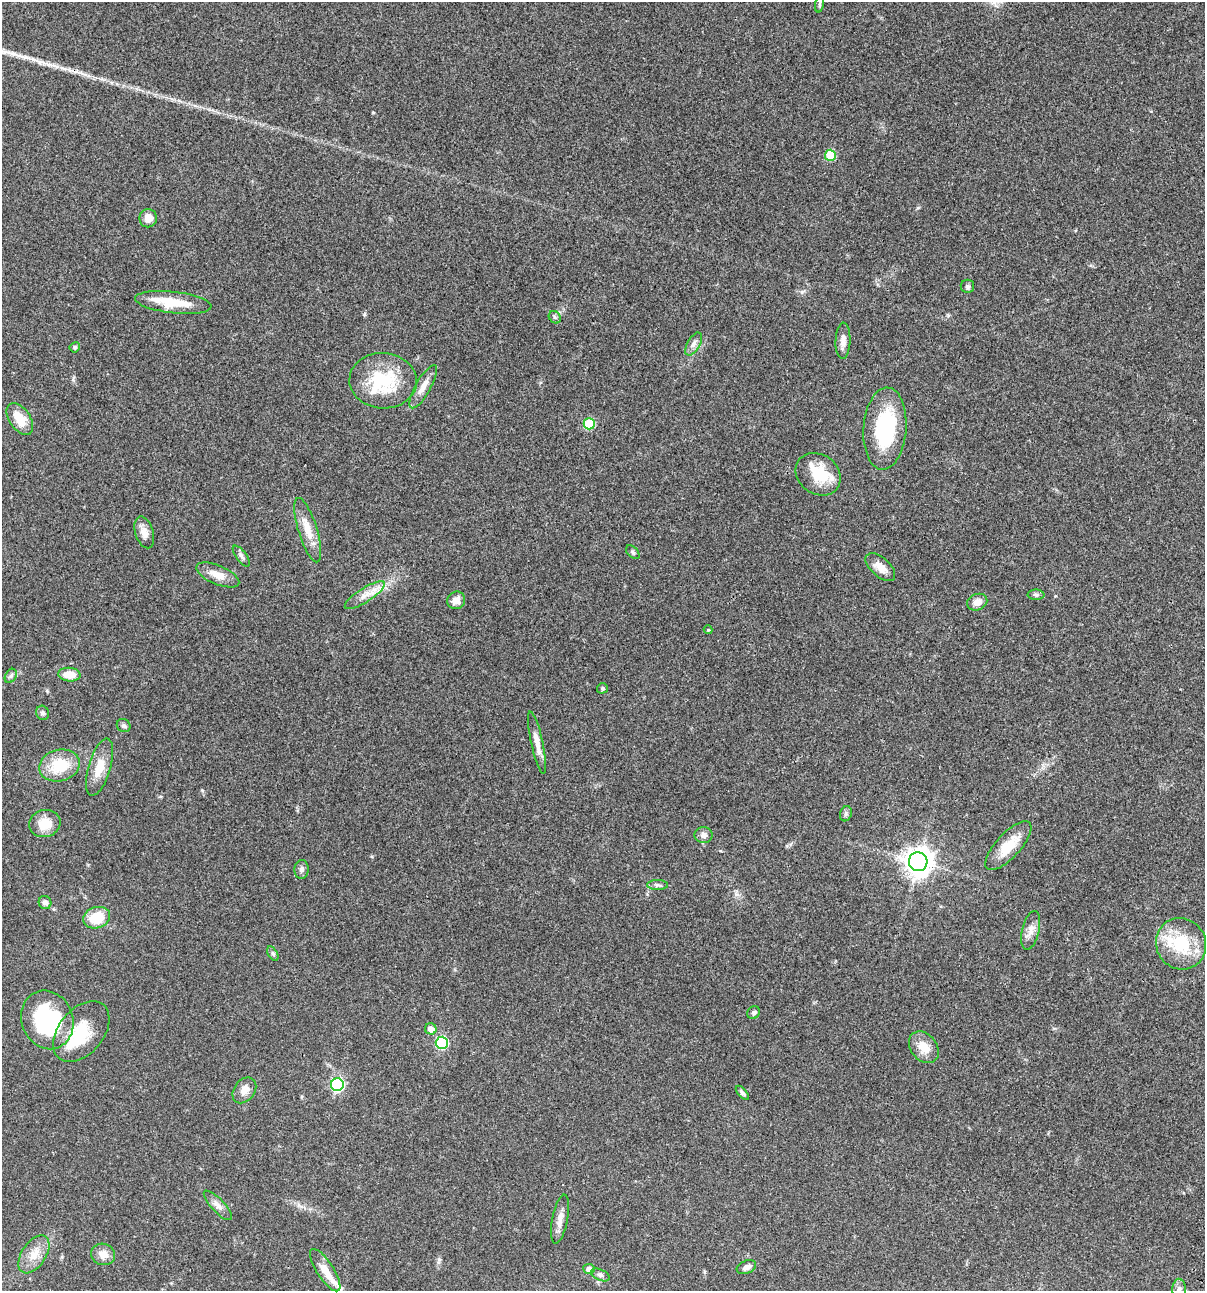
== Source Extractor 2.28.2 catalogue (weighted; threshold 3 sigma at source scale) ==
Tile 6 of 4 x 4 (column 2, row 2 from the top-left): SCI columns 1438-2640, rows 2696-3984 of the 5405 x 5389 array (HDU 1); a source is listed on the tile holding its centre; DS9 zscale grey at full resolution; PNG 1207 x 1293 px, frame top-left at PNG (2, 2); each listed source drawn as its Kron ellipse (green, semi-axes under 4 px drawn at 4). Shown black and unused: <1% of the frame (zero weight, under 3 of 4 exposures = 9% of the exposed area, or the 3 px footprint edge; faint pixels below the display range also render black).
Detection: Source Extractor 2.28.2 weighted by HDU 2 'WHT'; one run over the whole footprint, this tile lists its part. Background 0.0468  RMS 0.0053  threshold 0.0237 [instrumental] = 3 sigma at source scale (4.5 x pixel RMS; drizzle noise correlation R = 1.50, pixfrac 1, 0.05/0.05 arcsec/px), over >= 5 px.
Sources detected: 69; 1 inside a brighter object's white glare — neither listed nor drawn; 4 inside a brighter listed object's ellipse — not listed separately; the other 64 listed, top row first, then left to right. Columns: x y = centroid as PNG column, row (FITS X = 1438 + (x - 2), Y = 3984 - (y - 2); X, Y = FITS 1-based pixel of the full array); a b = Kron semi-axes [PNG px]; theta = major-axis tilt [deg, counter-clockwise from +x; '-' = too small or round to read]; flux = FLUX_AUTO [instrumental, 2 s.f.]
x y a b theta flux
820 4 8 3 79 0.75
830 155 5 5 - 19
148 218 9 8 - 4.7
967 286 7 6 - 1.2
173 302 38 10 -7 15
555 317 7 5 -46 1
843 341 18 7 88 3.4
694 344 13 6 60 2.4
75 347 5 5 - 0.87
383 381 34 27 -4 29
423 387 24 7 61 5
20 419 18 10 -55 9.3
589 424 5 5 - 26
885 429 41 21 86 42
818 474 24 19 -35 16
308 530 33 9 -73 8.1
144 532 16 9 -73 4.2
633 552 8 5 -46 1
241 556 12 5 -53 1.5
880 567 18 9 -42 4.9
218 575 23 9 -23 6.2
365 595 23 7 32 5.3
1036 595 8 5 -1 1.1
456 600 9 8 - 3.8
977 602 10 8 21 3.6
708 630 4 4 - 0.45
69 675 11 7 -5 6.7
11 676 7 5 59 1.1
602 688 5 5 - 0.8
42 713 7 6 - 1.5
124 726 7 6 - 1.2
537 743 32 6 -78 5.2
59 765 20 15 14 16
99 767 29 11 73 9.2
846 814 8 5 71 1.1
45 823 16 13 17 8.6
704 835 9 8 - 2.4
1008 846 31 12 47 12
918 862 9 9 - 590
302 869 9 7 85 1.8
658 885 10 5 0 1.3
45 903 6 6 - 1.9
97 918 14 10 17 13
1031 930 20 8 77 4
1181 944 26 25 - 25
273 954 8 4 -59 1
754 1012 7 6 - 1.1
47 1020 30 25 -69 56
431 1029 6 5 - 3.8
81 1032 35 22 50 21
442 1043 6 6 - 47
924 1047 17 13 -50 7.6
337 1085 6 6 - 74
244 1090 14 10 53 4.1
742 1093 9 4 -49 1.2
218 1205 19 6 -46 3
560 1219 25 7 79 4.5
34 1254 21 12 57 7.5
103 1254 12 10 -21 4.6
746 1267 10 6 22 2.4
589 1269 5 5 - 3
325 1270 25 8 -57 7.6
600 1275 10 5 -24 1.3
1179 1289 10 7 -90 2.4
Isophote crosses this tile's border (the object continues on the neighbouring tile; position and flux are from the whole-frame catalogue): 1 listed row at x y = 1179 1289
Unlisted compact peaks at least as high as the median listed source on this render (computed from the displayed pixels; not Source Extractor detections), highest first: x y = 202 790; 802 292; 373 112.